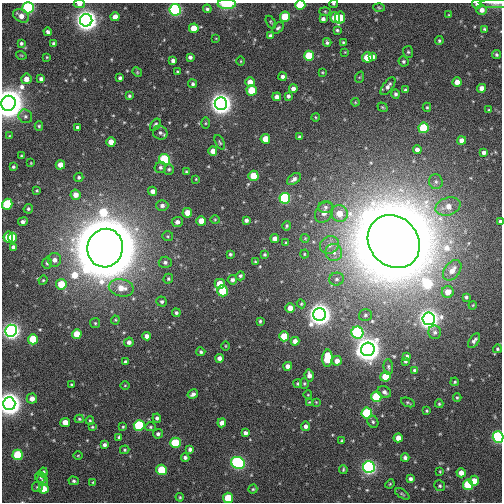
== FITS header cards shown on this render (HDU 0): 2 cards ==
NAXIS1  =                  500
NAXIS2  =                  500

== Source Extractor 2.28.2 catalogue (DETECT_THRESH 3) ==
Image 500 x 500 px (HDU 0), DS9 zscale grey, 1 PNG px = 1 image px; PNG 504 x 504 px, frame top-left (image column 1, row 500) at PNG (2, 3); each listed source drawn as its Kron ellipse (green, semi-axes under 4 px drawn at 4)
Background 522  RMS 5.1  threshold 15.2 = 3 sigma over >= 5 px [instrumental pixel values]
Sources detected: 251; all 251 listed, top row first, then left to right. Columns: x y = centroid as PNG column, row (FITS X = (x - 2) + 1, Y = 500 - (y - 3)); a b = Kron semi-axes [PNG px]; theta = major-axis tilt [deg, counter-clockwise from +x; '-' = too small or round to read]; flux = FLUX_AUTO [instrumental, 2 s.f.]
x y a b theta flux
79 4 6 4 2 1.7e+03
227 4 9 5 0 1.0e+04
333 4 4 3 - 4.1e+02
477 4 5 4 - 7.4e+02
496 4 16 4 0 1.1e+03
300 5 5 4 - 1.3e+04
28 8 5 5 - 5.8e+04
379 8 6 3 -3 4.0e+02
207 9 4 4 - 6.8e+02
175 10 5 5 - 7.2e+04
482 10 5 5 - 1.7e+03
325 11 5 3 - 3.5e+02
449 15 3 3 - 3.2e+02
21 16 8 6 -30 2.5e+03
115 17 4 4 - 2.4e+03
285 17 5 5 - 1.3e+04
335 17 6 4 -76 6.1e+03
340 18 6 5 - 8.7e+03
323 19 4 4 - 1.1e+03
86 20 6 6 - 3.8e+05
271 22 7 3 -56 4.0e+02
194 28 5 5 - 5.7e+03
278 28 7 4 43 6.5e+02
485 29 4 3 - 5.1e+02
337 30 3 3 - 5.0e+02
48 32 4 4 - 8.8e+02
270 36 4 4 - 1.2e+03
216 38 3 2 - 2.0e+02
439 41 4 3 - 4.5e+02
327 42 4 4 - 6.6e+02
343 42 4 4 - 4.0e+02
21 43 4 4 - 5.8e+02
53 44 4 3 - 6.8e+02
345 52 4 4 - 2.6e+02
408 52 6 5 - 6.3e+02
21 55 5 3 - 2.8e+02
496 55 4 4 - 5.8e+02
309 56 5 5 - 1.2e+04
373 56 4 4 - 1.2e+03
47 57 3 3 - 3.0e+02
190 57 4 4 - 9.2e+02
367 57 5 5 - 7.8e+03
173 61 4 4 - 1.1e+03
241 61 4 3 - 3.0e+02
403 61 5 5 - 5.8e+02
137 72 5 4 - 3.6e+02
177 72 3 3 - 4.4e+02
322 72 4 3 - 3.0e+02
282 77 4 4 - 1.0e+03
360 77 6 3 70 3.4e+02
120 78 4 3 - 7.2e+02
26 79 5 5 - 2.6e+03
41 79 4 4 - 1.1e+03
250 82 5 4 - 3.0e+03
457 82 4 4 - 2.6e+03
193 84 4 4 - 6.9e+02
388 86 10 5 54 1.4e+03
481 88 4 4 - 1.9e+03
293 89 4 4 - 1.6e+03
252 90 5 5 - 1.2e+04
405 90 4 3 - 5.5e+02
396 94 5 4 - 6.9e+02
129 96 3 3 - 5.4e+02
288 96 4 4 - 8.5e+02
277 97 4 4 - 1.5e+03
355 102 4 3 - 2.9e+02
8 103 7 7 - 9.2e+05
221 104 6 6 - 4.1e+05
382 107 5 4 - 4.2e+02
427 107 4 4 - 3.8e+02
489 110 4 4 - 4.6e+02
25 116 7 6 - 9.1e+02
315 117 4 3 - 2.8e+02
205 123 5 3 - 4.1e+02
155 125 7 4 54 7.2e+02
39 126 4 4 - 5.1e+02
77 127 3 3 - 5.4e+02
423 128 5 5 - 1.9e+04
160 133 7 6 - 1.0e+03
9 136 4 4 - 3.5e+02
299 137 4 4 - 5.2e+02
265 139 5 5 - 5.4e+03
461 140 4 4 - 2.3e+03
111 142 4 4 - 3.1e+03
220 142 8 4 -65 4.9e+02
417 150 4 4 - 1.5e+03
213 151 4 4 - 2.6e+03
484 152 4 4 - 1.1e+03
21 156 4 3 - 4.1e+02
164 159 5 5 - 3.2e+04
31 163 3 3 - 2.3e+02
60 165 4 4 - 3.5e+03
13 167 3 3 - 4.8e+02
160 167 6 5 - 7.9e+02
169 169 5 5 - 5.7e+02
186 172 4 3 - 4.5e+02
253 176 5 5 - 8.9e+03
79 177 5 4 - 5.8e+02
196 179 3 3 - 2.8e+02
294 179 8 5 38 1.2e+03
436 182 7 7 - 1.1e+03
37 190 3 2 - 3.0e+02
152 191 4 4 - 1.6e+03
76 195 5 5 - 2.8e+03
285 198 5 5 - 3.6e+04
7 204 5 5 - 2.0e+04
162 206 6 5 - 1.1e+03
448 206 13 9 17 4.0e+03
326 207 7 6 - 9.8e+02
28 209 5 4 - 6.0e+02
324 212 11 8 59 2.4e+03
187 213 5 5 - 4.5e+03
340 214 8 8 - 5.3e+03
215 220 4 4 - 3.7e+02
246 220 4 4 - 9.2e+02
201 221 5 5 - 5.4e+03
500 221 3 3 - 7.3e+02
23 222 5 4 - 1.1e+03
177 222 5 5 - 1.6e+03
287 226 5 3 - 4.9e+02
168 236 5 5 - 4.7e+02
8 237 5 5 - 8.7e+03
12 238 5 4 - 7.2e+03
305 238 4 4 - 3.4e+02
275 239 4 4 - 2.0e+03
394 242 28 24 -49 6.3e+06
286 243 3 2 - 3.2e+02
329 245 10 8 33 2.5e+03
13 247 4 4 - 1.1e+03
105 248 19 17 75 3.4e+06
334 252 8 8 - 2.2e+03
230 254 3 3 - 5.2e+02
304 254 4 4 - 3.2e+02
265 255 3 3 - 4.6e+02
55 260 7 6 - 1.8e+03
165 262 6 6 - 9.1e+02
255 262 4 3 - 3.3e+02
47 263 5 4 - 6.1e+02
452 270 11 7 52 3.6e+03
240 276 4 4 - 6.4e+02
168 279 5 4 - 5.7e+02
336 279 7 6 - 1.0e+03
43 280 5 4 - 3.9e+02
232 280 4 4 - 1.1e+03
61 284 5 5 - 9.9e+03
220 284 5 5 - 5.3e+03
121 288 12 8 -12 5.0e+03
223 291 5 5 - 1.5e+04
448 292 6 6 - 3.9e+03
466 297 3 3 - 5.5e+02
162 301 5 5 - 8.1e+02
301 304 4 4 - 3.9e+02
473 305 4 3 - 2.8e+02
290 308 4 4 - 3.1e+03
176 313 4 4 - 6.4e+02
320 314 6 6 - 4.3e+05
365 315 6 6 - 7.8e+02
429 319 6 6 - 3.0e+05
115 320 4 4 - 3.7e+02
260 321 4 4 - 5.4e+02
95 323 5 5 - 4.6e+02
11 331 6 6 - 2.0e+05
435 332 7 6 - 1.0e+03
357 333 6 6 - 6.3e+04
77 334 5 5 - 6.2e+03
147 336 4 4 - 1.6e+03
284 336 5 5 - 7.8e+03
33 339 5 5 - 1.1e+04
295 341 4 4 - 1.8e+03
474 341 8 4 58 1.1e+03
129 342 5 4 - 1.1e+03
226 346 4 3 - 2.9e+02
368 349 7 6 - 5.5e+05
497 349 4 4 - 5.0e+02
201 352 4 4 - 6.5e+02
407 356 4 3 - 5.8e+02
219 358 4 4 - 1.5e+03
327 358 8 5 87 1.3e+04
337 361 5 5 - 2.1e+03
405 361 4 4 - 5.7e+02
126 362 4 3 - 6.9e+02
288 366 4 4 - 1.7e+03
388 367 8 4 -85 6.7e+02
414 370 4 4 - 5.6e+02
309 375 6 4 -83 1.6e+03
385 376 5 5 - 7.8e+03
455 382 4 3 - 3.8e+02
298 384 4 4 - 4.3e+02
304 384 5 4 - 4.1e+02
71 385 3 3 - 4.0e+02
125 385 4 3 - 2.7e+02
384 392 7 5 -33 1.1e+03
193 394 5 4 - 1.2e+03
308 395 4 3 - 2.5e+02
376 397 5 5 - 2.0e+04
457 397 4 3 - 4.5e+02
32 399 5 5 - 2.2e+03
309 402 4 3 - 2.7e+02
316 402 4 4 - 2.9e+02
408 402 7 4 -22 4.7e+02
9 404 6 6 - 5.3e+05
439 404 4 3 - 3.9e+02
427 411 3 3 - 4.0e+02
367 413 5 5 - 2.8e+04
157 418 4 4 - 8.0e+02
79 419 4 4 - 4.1e+02
90 420 4 3 - 3.7e+02
65 422 5 4 - 3.2e+03
373 422 6 5 - 7.1e+02
222 423 4 4 - 2.0e+03
139 425 5 5 - 3.1e+04
305 426 4 4 - 1.1e+03
92 427 3 3 - 3.9e+02
123 427 4 3 - 3.6e+02
150 427 5 4 - 4.5e+02
245 433 4 4 - 1.2e+03
158 434 5 4 - 8.3e+02
119 437 3 3 - 5.3e+02
498 437 5 5 - 6.3e+04
398 438 4 4 - 2.6e+03
342 441 4 3 - 4.3e+02
175 443 5 5 - 2.0e+04
104 445 4 3 - 9.0e+02
190 449 4 4 - 9.1e+02
125 450 4 4 - 4.2e+02
18 455 5 5 - 2.3e+04
78 455 5 3 - 3.3e+02
185 457 4 4 - 8.2e+02
405 458 4 4 - 1.1e+03
238 463 7 5 -26 8.3e+04
369 467 6 6 - 1.0e+05
343 469 4 3 - 4.4e+02
162 470 5 5 - 1.5e+04
440 471 4 3 - 2.9e+02
43 472 5 4 - 1.0e+03
461 473 4 4 - 2.6e+03
41 477 5 5 - 6.3e+02
410 479 4 4 - 1.0e+03
43 480 6 5 - 5.9e+02
74 481 5 4 - 7.2e+02
474 481 5 5 - 4.4e+03
93 482 4 3 - 2.9e+02
390 484 5 4 - 3.6e+02
468 485 5 5 - 1.9e+04
440 486 5 5 - 5.2e+02
37 487 5 5 - 6.6e+02
43 489 5 5 - 6.9e+03
253 489 4 4 - 4.3e+02
402 494 8 3 -33 4.6e+02
180 497 4 3 - 4.0e+02
228 498 5 5 - 1.3e+04
At the frame edge (FLAGS 8, measured only in part): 12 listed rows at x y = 79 4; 227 4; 333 4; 477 4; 496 4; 300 5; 28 8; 8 103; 500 221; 9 404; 498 437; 228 498

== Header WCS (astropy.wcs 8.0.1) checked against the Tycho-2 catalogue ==
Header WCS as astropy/WCSLIB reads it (CRVAL/CRPIX/CD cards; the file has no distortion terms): RA---TAN/DEC--TAN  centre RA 12:00:58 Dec +44:37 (180.24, +44.62 deg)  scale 2.5 arcsec/px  FOV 20.8' x 20.8'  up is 0 deg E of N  parity normal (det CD < 0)
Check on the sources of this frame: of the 60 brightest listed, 3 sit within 3.1 arcsec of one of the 4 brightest Tycho-2 stars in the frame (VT <= 12.15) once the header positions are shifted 0.57 arcsec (0.49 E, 0.29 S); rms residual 1.02 arcsec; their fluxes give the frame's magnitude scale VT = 24.92 - 2.5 log10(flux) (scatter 0.35 mag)
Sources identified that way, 3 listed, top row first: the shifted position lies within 3.1 arcsec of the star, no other Tycho-2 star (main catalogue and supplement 1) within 6.2 arcsec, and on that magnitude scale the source's flux lands within +1.5 / -3 mag of the star's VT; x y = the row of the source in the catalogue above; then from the Tycho-2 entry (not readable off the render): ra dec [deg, ICRS J2000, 3 dp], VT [Tycho-2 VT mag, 2 dp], TYC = Tycho-2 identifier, HIP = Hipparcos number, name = IAU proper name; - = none
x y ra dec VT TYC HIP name
8 103 180.479 +44.724 11.38 3019-221-1 - -
394 242 180.102 +44.630 7.58 3019-281-1 58552 -
105 248 180.384 +44.624 8.60 3019-291-1 58644 -